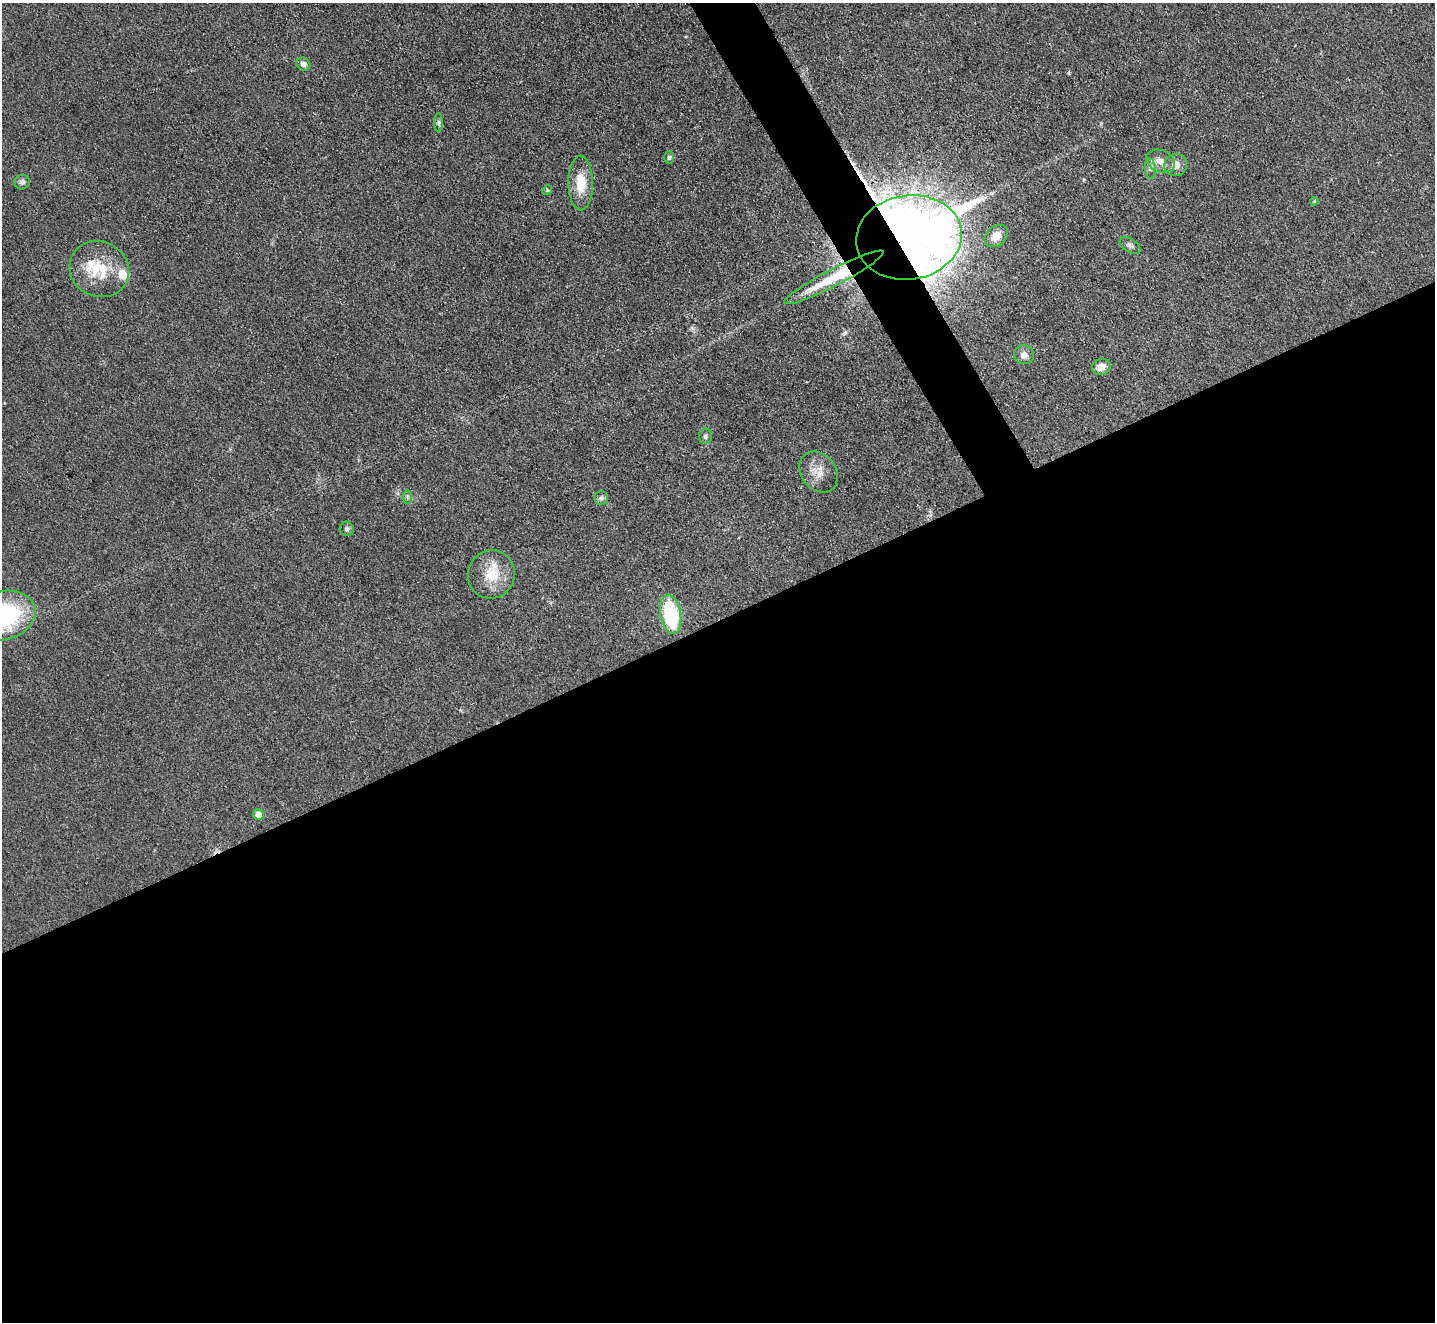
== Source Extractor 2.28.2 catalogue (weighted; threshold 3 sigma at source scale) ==
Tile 15 of 4 x 4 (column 3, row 4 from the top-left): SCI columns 2870-4302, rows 293-1612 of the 5739 x 5728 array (HDU 1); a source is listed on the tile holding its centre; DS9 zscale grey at full resolution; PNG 1437 x 1324 px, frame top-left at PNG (2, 3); each listed source drawn as its Kron ellipse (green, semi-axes under 4 px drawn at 4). Shown black and unused: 55% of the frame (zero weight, under 3 of 4 exposures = <1% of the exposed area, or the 3 px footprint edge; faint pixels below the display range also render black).
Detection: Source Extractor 2.28.2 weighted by HDU 2 'WHT'; one run over the whole footprint, this tile lists its part. Background 0.0737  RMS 0.0063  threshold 0.0283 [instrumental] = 3 sigma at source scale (4.5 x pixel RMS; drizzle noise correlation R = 1.50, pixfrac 1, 0.05/0.05 arcsec/px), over >= 5 px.
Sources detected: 29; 1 cosmic-ray / hot-pixel residue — neither listed nor drawn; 2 inside a brighter listed object's ellipse — not listed separately; the other 26 listed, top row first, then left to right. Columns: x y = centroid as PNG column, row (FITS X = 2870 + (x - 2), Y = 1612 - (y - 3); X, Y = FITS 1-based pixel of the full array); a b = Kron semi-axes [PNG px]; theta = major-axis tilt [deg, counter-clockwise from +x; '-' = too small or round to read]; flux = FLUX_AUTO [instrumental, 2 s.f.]
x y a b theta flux
303 64 7 6 - 2.9
438 122 9 4 90 1.4
669 158 6 5 - 1.2
1161 161 15 11 -26 6.2
1176 165 11 11 - 5.7
1150 168 10 5 -84 2.4
22 182 7 7 - 1.9
581 183 27 12 -89 15
547 190 5 4 - 0.8
1314 201 4 3 - 0.66
996 236 13 9 41 7.2
909 237 53 42 9 1500
1130 245 11 6 -33 2.1
99 269 30 27 -26 26
834 277 56 8 27 33
1024 355 10 9 - 3.7
1101 367 9 8 - 5.8
705 436 7 6 - 1.6
819 472 22 17 -53 9.3
407 497 7 4 90 1.2
601 498 7 7 - 1.7
347 529 7 7 - 2
491 574 24 23 - 19
671 614 20 10 -80 50
3 616 33 24 16 90
258 814 5 5 - 7.1
Overlapping masked pixels (flux is a lower limit): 2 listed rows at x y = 909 237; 834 277
Isophote crosses this tile's border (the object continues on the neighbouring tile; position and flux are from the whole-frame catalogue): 1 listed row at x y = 3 616